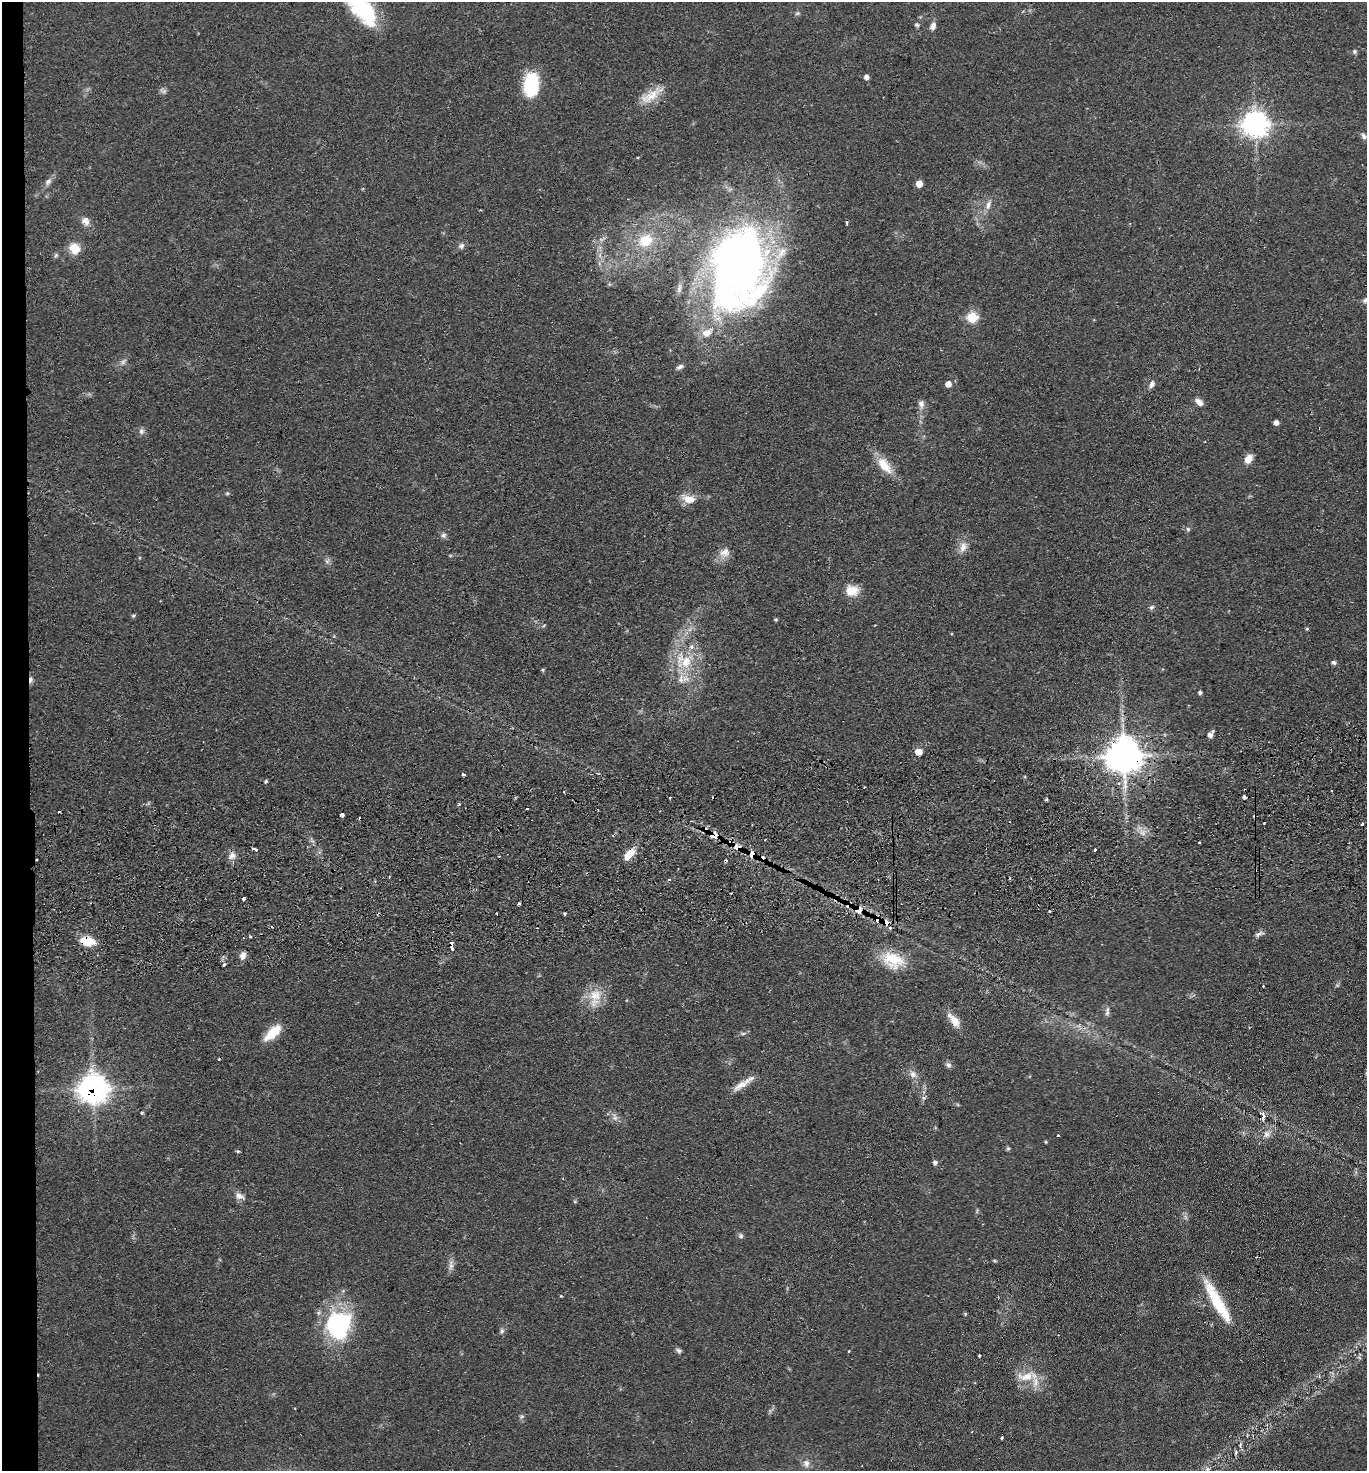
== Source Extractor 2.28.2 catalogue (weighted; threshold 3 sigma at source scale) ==
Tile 4 of 3 x 3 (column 1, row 2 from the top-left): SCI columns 124-1488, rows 1522-2990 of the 4380 x 4515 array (HDU 1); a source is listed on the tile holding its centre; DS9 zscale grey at full resolution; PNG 1369 x 1473 px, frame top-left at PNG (2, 2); no overlay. Shown black and unused: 2% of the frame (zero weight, under 2 of 3 exposures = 3% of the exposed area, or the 3 px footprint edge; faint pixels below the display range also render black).
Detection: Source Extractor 2.28.2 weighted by HDU 2 'WHT'; one run over the whole footprint, this tile lists its part. Background 0.0543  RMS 0.0061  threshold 0.0275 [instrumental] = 3 sigma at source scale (4.5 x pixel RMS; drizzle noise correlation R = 1.50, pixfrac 1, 0.05/0.05 arcsec/px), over >= 5 px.
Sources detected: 146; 13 cosmic-ray / hot-pixel residue — not listed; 5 inside a brighter listed object's ellipse — not listed separately; the other 128 listed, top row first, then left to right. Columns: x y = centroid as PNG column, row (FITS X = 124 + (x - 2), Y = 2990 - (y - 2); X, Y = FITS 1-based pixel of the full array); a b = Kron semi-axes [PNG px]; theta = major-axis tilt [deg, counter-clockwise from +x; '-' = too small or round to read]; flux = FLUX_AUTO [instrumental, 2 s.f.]
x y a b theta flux
361 8 46 19 -50 56
797 13 7 5 20 1.2
917 25 6 5 - 1.2
933 26 10 6 71 3.3
1354 52 6 6 - 1.2
866 77 5 5 - 2.5
531 84 26 16 85 32
163 91 10 6 -35 1.7
650 96 32 13 33 12
1255 124 9 9 - 530
1364 136 9 6 -64 2
48 182 11 7 46 2.7
919 184 5 5 - 5.9
988 205 15 7 69 4.3
85 221 10 8 -45 4.3
602 239 11 5 22 2.1
646 240 19 15 26 19
461 246 8 7 - 2.1
74 249 7 6 - 25
56 255 7 4 58 1.1
739 270 91 62 79 430
972 317 7 6 - 28
123 361 10 5 53 2.2
680 367 9 5 27 1.8
948 384 7 6 - 3.5
1152 384 8 6 55 2.8
1199 402 11 6 -37 3.7
921 404 10 8 -87 3
1276 422 5 5 - 2.5
141 431 8 7 - 2.1
1248 459 9 7 56 7
884 465 26 12 -50 12
227 493 5 5 - 0.83
688 499 19 11 -13 7.7
1188 529 7 5 -87 1.2
443 535 8 7 - 1.9
963 547 16 10 74 5.7
725 552 14 11 30 5.6
327 561 7 7 - 1.8
852 590 14 11 -5 11
1152 607 7 6 - 1.5
133 616 6 4 17 0.85
776 619 5 3 - 0.67
1307 629 4 4 - 0.71
686 662 24 16 38 20
1334 662 6 5 - 1.7
31 680 8 4 85 2.1
1200 692 4 4 - 1.2
1210 735 6 5 - 3
919 752 6 5 - 8.4
1124 755 10 10 - 1400
463 775 3 3 - 1.5
266 781 4 4 - 0.86
564 792 3 2 - 0.85
1244 797 4 4 - 3.9
1046 799 4 3 - 0.81
459 805 4 3 - 1.1
59 811 3 2 - 0.8
342 815 4 3 - 4.3
1264 823 3 3 - 1.1
1363 823 3 3 - 4.3
716 836 8 7 - 5.1
1199 843 3 2 - 0.85
737 847 11 7 -24 6.6
254 849 6 3 -22 2.7
1095 849 3 3 - 3.4
629 854 18 8 47 8.2
752 854 7 6 - 5.7
232 856 12 9 35 4.1
762 858 6 6 - 2.4
37 860 3 2 - 1.1
669 879 3 3 - 0.82
243 899 3 3 - 4.6
835 899 6 4 72 1.1
519 904 6 3 9 0.84
848 905 8 7 - 3.2
859 910 8 7 - 6
1049 911 3 3 - 1.4
564 913 3 3 - 3.4
877 919 8 7 - 4.2
886 923 5 5 - 4.5
890 928 4 4 - 0.87
1259 934 12 5 24 2.2
250 936 4 3 - 0.67
87 941 14 9 -11 15
451 946 10 3 -80 3.9
243 956 9 7 68 3.8
893 960 30 19 -19 20
223 965 4 3 - 1.1
595 995 21 19 34 13
1107 1013 8 6 77 1.8
954 1020 21 9 -51 7.9
272 1033 24 10 43 13
743 1033 10 4 1 1.3
219 1059 3 2 - 0.55
948 1065 8 7 - 1.9
913 1074 11 8 -38 3.9
741 1085 26 9 32 7.2
93 1088 12 11 - 470
924 1098 7 4 90 1.3
142 1113 5 3 - 0.68
615 1117 10 7 -73 2.9
1263 1117 7 4 -76 5.5
1267 1134 11 9 40 4
1058 1136 3 3 - 3
1046 1142 4 3 - 0.67
1008 1149 6 5 - 1.1
238 1151 5 3 - 1.1
935 1162 6 5 - 1.6
239 1196 13 8 -22 3.5
575 1201 6 4 0 0.63
741 1236 7 7 - 1.6
995 1261 6 3 -18 0.69
451 1265 17 6 85 3.2
561 1296 4 3 - 0.51
1217 1302 54 11 -64 26
965 1314 5 4 - 0.69
339 1325 36 31 73 65
502 1331 7 5 87 1.5
678 1351 9 6 -41 1.6
849 1351 3 2 - 0.67
979 1356 3 3 - 1.7
1025 1377 28 13 4 12
521 1416 7 6 - 1.4
1002 1438 3 3 - 8
1236 1453 6 4 71 1
806 1463 11 9 -73 3.6
1207 1469 6 5 - 1.3
Overlapping masked pixels (flux is a lower limit): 16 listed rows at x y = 739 270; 31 680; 1124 755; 716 836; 737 847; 752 854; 762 858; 37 860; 835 899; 848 905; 859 910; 877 919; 886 923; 87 941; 451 946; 93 1088
Isophote crosses this tile's border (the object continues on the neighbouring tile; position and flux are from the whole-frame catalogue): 1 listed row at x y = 361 8